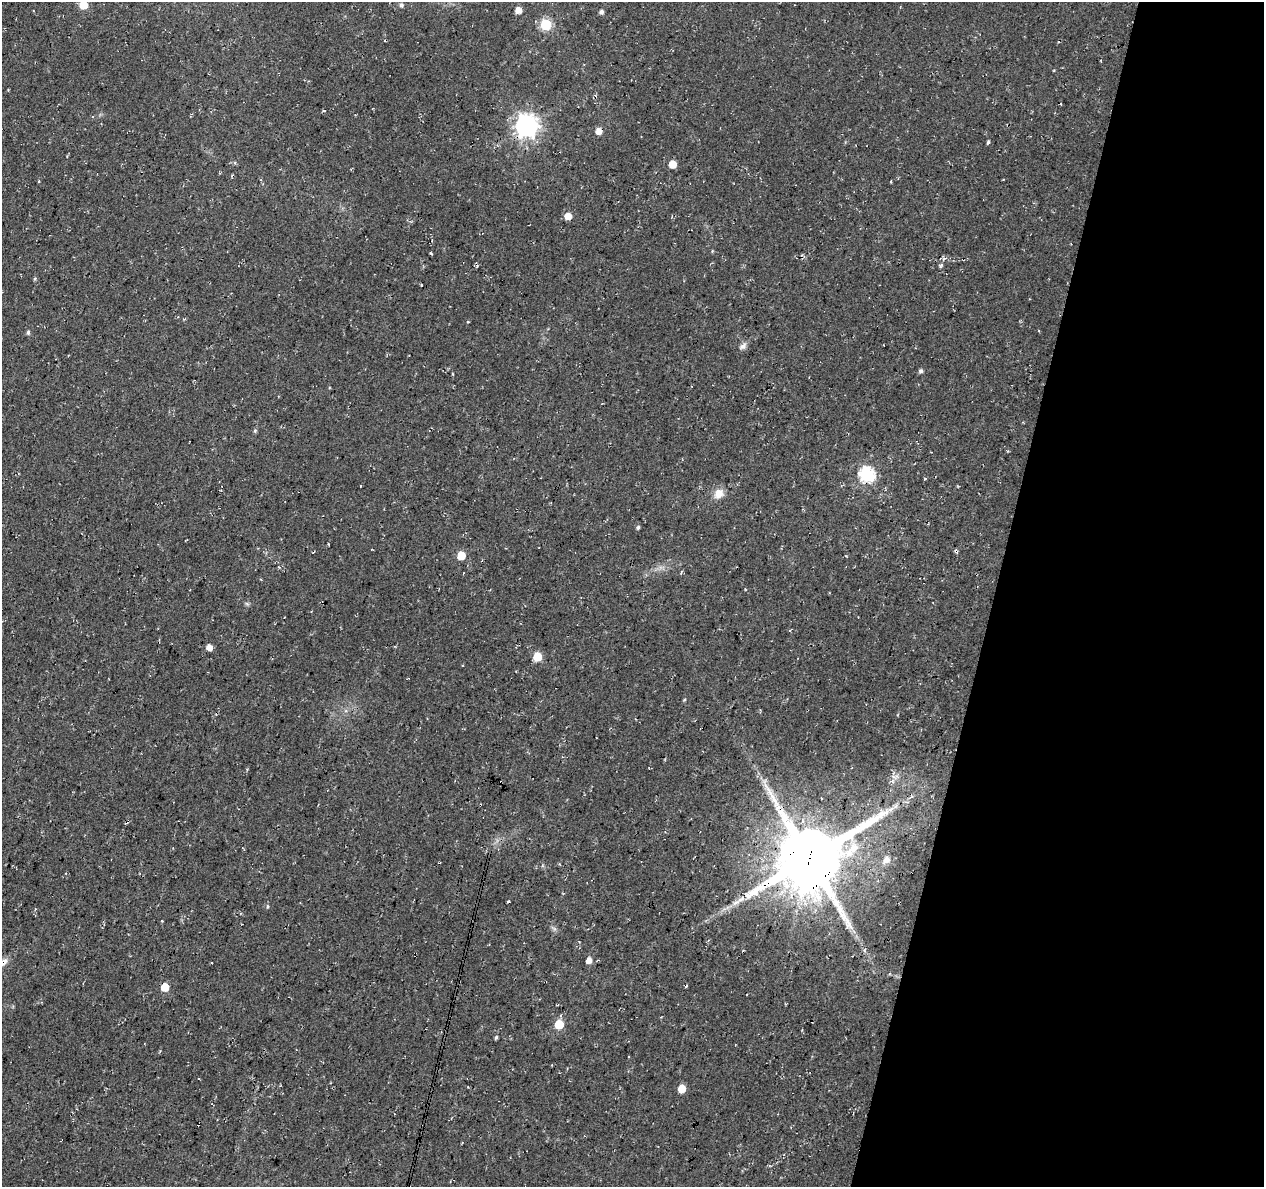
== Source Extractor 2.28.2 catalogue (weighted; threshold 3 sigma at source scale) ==
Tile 8 of 4 x 4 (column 4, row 2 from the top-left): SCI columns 3788-5049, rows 2595-3779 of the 5059 x 5250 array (HDU 1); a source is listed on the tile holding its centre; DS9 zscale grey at full resolution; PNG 1266 x 1189 px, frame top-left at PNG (2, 2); no overlay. Shown black and unused: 21% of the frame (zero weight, under 3 of 4 exposures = <1% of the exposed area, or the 3 px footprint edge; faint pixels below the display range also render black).
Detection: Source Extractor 2.28.2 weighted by HDU 2 'WHT'; one run over the whole footprint, this tile lists its part. Background 0.0177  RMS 0.0054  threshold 0.0241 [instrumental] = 3 sigma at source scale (4.5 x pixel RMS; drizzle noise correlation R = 1.50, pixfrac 1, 0.0396/0.0396 arcsec/px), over >= 5 px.
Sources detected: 50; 3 cosmic-ray / hot-pixel residue — not listed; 1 inside a brighter listed object's ellipse — not listed separately; the other 46 listed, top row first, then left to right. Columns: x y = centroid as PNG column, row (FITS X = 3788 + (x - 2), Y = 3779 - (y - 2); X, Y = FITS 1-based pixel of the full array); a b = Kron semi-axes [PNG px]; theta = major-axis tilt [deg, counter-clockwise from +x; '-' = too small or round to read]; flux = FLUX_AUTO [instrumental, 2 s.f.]
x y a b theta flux
83 5 5 5 - 17
402 5 7 4 -43 1
518 10 5 5 - 5.1
601 12 5 5 - 1.5
546 25 6 6 - 48
324 111 4 3 - 0.46
526 126 8 8 - 390
599 131 6 5 - 4.7
988 142 4 3 - 0.99
672 164 5 5 - 8.8
568 216 5 5 - 6.7
431 253 4 3 - 0.57
35 279 6 4 70 0.7
468 322 4 2 - 0.36
28 332 6 4 88 1.1
743 346 12 7 50 2.3
921 371 5 4 - 1.5
453 374 4 3 - 0.45
255 431 6 5 - 0.83
867 475 7 7 - 110
925 479 4 3 - 0.52
361 486 3 2 - 0.47
719 494 14 11 47 5.2
638 527 5 4 - 1.1
461 555 5 5 - 14
681 572 6 4 66 0.71
247 604 6 4 -19 0.88
209 647 5 5 - 4.2
537 656 6 5 - 15
463 665 3 2 - 0.47
684 700 5 3 - 0.54
895 777 12 5 5 2
764 781 7 6 - 1.4
501 782 3 2 - 0.8
896 806 7 4 71 1.2
810 858 23 20 32 4700
887 859 7 7 - 4.3
267 906 6 3 82 0.7
162 921 3 2 - 0.47
864 950 6 4 -20 0.83
589 960 6 6 - 3.4
4 962 14 8 48 3.6
165 987 5 5 - 13
559 1024 6 5 - 20
496 1037 5 3 - 0.85
682 1088 6 5 - 9.2
Overlapping masked pixels (flux is a lower limit): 5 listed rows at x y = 526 126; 501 782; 810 858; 4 962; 165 987
Isophote crosses this tile's border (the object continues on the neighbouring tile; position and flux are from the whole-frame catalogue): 2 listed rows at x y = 83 5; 4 962
Unlisted compact peaks at least as high as the median listed source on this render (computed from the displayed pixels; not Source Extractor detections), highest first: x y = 940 266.